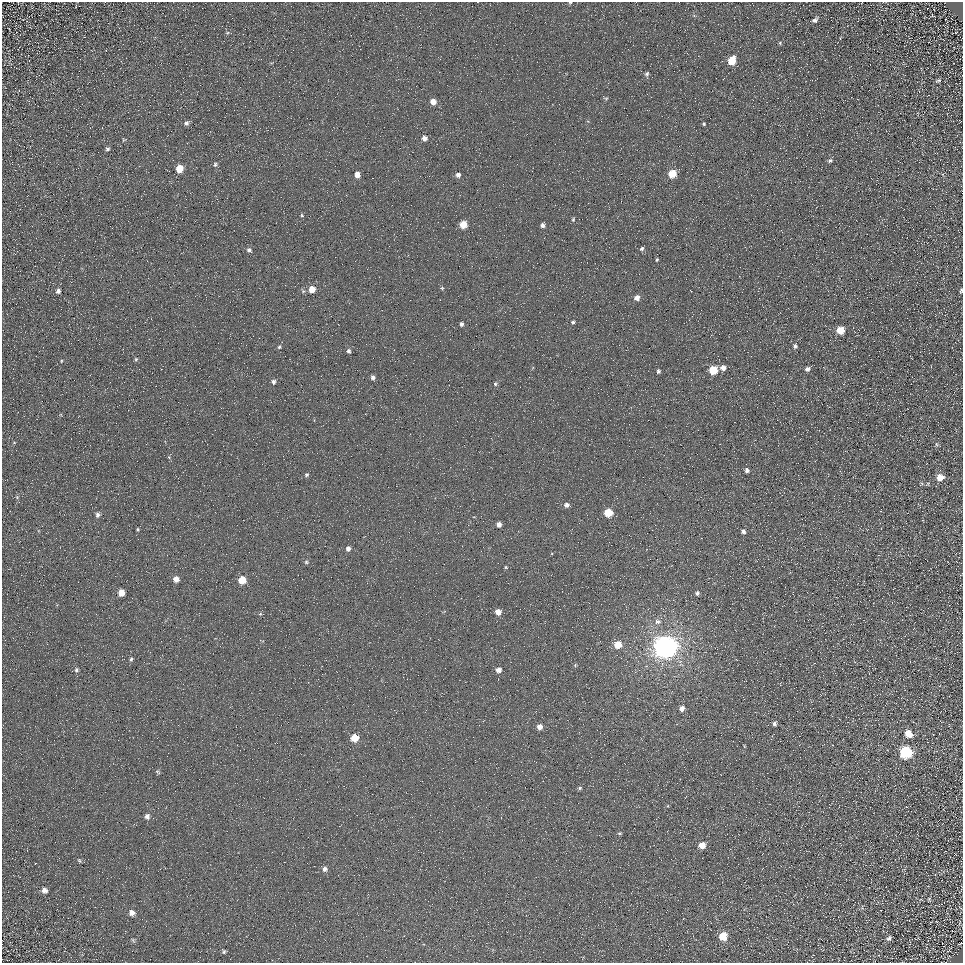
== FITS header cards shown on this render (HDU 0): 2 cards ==
NAXIS1  =                  961
NAXIS2  =                  961

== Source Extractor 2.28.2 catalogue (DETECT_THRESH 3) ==
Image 961 x 961 px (HDU 0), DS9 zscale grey, 1 PNG px = 1 image px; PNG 965 x 965 px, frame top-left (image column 1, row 961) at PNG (2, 2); no overlay
Background 5.25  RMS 8.6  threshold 25.7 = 3 sigma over >= 5 px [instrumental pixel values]
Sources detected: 102; all 102 listed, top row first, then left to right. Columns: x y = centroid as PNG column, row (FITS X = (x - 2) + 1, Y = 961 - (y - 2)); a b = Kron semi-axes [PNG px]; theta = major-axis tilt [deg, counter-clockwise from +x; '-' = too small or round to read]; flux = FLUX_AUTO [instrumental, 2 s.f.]
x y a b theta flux
570 3 5 3 - 750
694 16 6 4 -19 820
815 20 8 5 36 1900
227 33 6 5 - 970
780 43 5 4 - 730
732 61 7 5 62 15000
647 74 6 5 - 1200
938 80 7 4 20 960
606 99 7 5 -15 910
433 102 5 5 - 4800
186 123 6 5 - 1700
704 124 3 3 - 800
424 138 6 5 - 2700
124 140 6 4 30 600
107 149 6 6 - 1200
830 161 7 5 33 1400
215 164 6 5 - 1100
179 169 6 5 - 12000
672 174 6 5 - 16000
357 175 5 5 - 4300
458 175 5 5 - 2500
302 215 4 4 - 750
573 219 5 4 - 700
463 224 5 5 - 11000
542 225 5 4 - 1800
642 249 5 4 - 1100
249 250 6 6 - 1600
657 260 3 3 - 630
442 288 4 4 - 650
312 289 6 5 - 7400
690 290 3 2 - 390
961 290 6 4 80 920
58 291 6 5 - 2000
303 291 7 6 - 1100
637 298 5 5 - 3400
573 322 4 3 - 950
461 324 4 4 - 1400
840 330 6 5 - 12000
795 346 5 4 - 1300
279 347 5 5 - 910
348 351 5 4 - 1300
136 359 5 4 - 810
61 361 5 4 - 610
723 368 5 5 - 3300
807 369 5 4 - 2100
713 370 6 5 - 22000
658 371 4 3 - 1300
373 377 4 4 - 1600
273 382 5 5 - 1600
495 384 6 5 - 1000
14 442 5 3 - 530
937 444 7 5 -61 1000
747 470 5 4 - 1700
306 475 5 5 - 980
940 477 6 6 - 8100
921 484 7 4 28 920
928 484 5 3 - 570
17 497 5 4 - 690
566 505 6 5 - 2300
608 513 6 5 - 19000
98 515 6 5 - 1900
499 524 5 4 - 2900
138 530 4 4 - 780
743 531 5 5 - 1600
348 548 6 5 - 2400
306 562 6 5 - 1100
506 567 4 4 - 610
176 579 6 5 - 5100
242 580 5 5 - 14000
121 593 5 5 - 7400
697 593 5 5 - 1600
498 612 5 5 - 5300
260 614 5 4 - 830
658 622 9 7 3 2800
618 645 6 5 - 11000
665 647 8 7 - 890000
131 659 7 5 60 1300
575 665 5 4 - 660
76 670 7 6 - 1400
498 670 5 5 - 3400
682 708 5 5 - 3400
774 724 6 5 - 1500
539 727 5 5 - 4800
908 734 7 6 - 9100
354 738 5 5 - 13000
744 746 5 3 - 510
905 752 7 7 - 74000
157 772 7 5 -50 990
580 788 5 4 - 980
147 816 7 6 - 2400
619 833 5 5 - 890
702 845 6 5 - 7400
79 860 7 5 -57 910
325 869 6 6 - 2200
44 890 8 7 - 2700
929 899 7 4 -72 760
132 913 7 6 - 3100
723 936 7 7 - 13000
889 938 7 5 26 1600
133 940 7 4 -46 820
960 943 6 2 22 340
224 952 5 4 - 890
At the frame edge (FLAGS 8, measured only in part): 3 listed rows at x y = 570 3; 961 290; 960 943